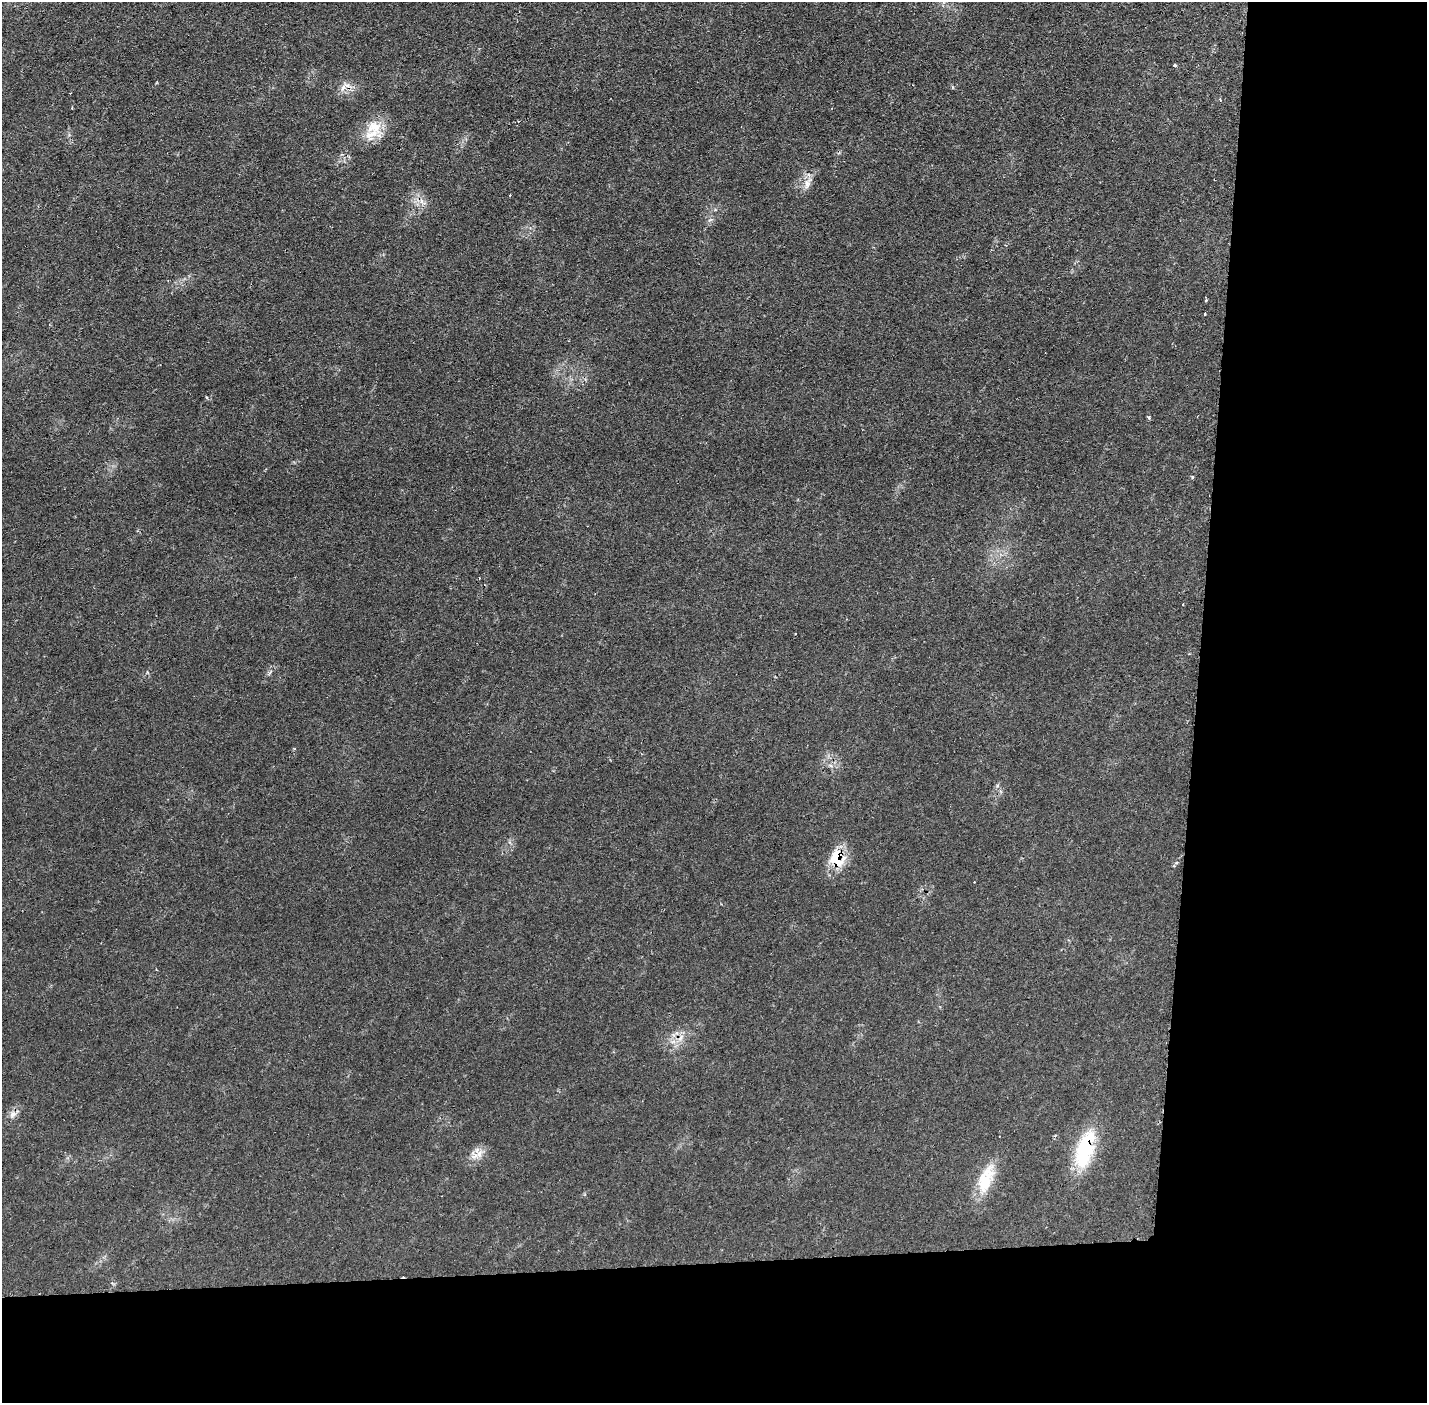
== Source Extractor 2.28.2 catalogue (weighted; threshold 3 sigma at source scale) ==
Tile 9 of 3 x 3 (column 3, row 3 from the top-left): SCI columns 2851-4275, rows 51-1451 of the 4275 x 4309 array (HDU 1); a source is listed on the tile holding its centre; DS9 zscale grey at full resolution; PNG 1429 x 1405 px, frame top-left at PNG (2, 2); no overlay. Shown black and unused: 24% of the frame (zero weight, under 2 of 3 exposures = <1% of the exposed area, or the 3 px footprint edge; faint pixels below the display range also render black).
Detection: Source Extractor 2.28.2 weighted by HDU 2 'WHT'; one run over the whole footprint, this tile lists its part. Background 0.0702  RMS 0.0062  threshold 0.0277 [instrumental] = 3 sigma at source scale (4.5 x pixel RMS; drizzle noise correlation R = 1.50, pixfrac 1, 0.05/0.05 arcsec/px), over >= 5 px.
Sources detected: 24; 3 cosmic-ray / hot-pixel residue — not listed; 1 inside a brighter listed object's ellipse — not listed separately; the other 20 listed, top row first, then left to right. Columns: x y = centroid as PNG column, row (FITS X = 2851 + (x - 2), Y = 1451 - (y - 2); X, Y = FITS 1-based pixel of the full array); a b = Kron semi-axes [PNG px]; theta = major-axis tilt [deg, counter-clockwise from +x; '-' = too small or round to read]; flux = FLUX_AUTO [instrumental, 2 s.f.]
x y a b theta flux
1175 65 4 3 - 1.5
347 85 10 6 -10 3.6
72 108 3 3 - 0.73
374 127 25 20 -33 14
1214 180 2 2 - 0.39
807 183 18 9 68 5.4
422 202 13 4 -28 2.8
1206 300 3 3 - 1.2
1205 314 3 2 - 0.94
1149 417 5 4 - 0.84
1192 477 4 4 - 0.73
1183 604 3 2 - 0.91
830 765 6 4 -19 1.3
837 859 24 19 -69 18
681 1038 13 4 65 3.1
12 1114 10 8 62 3.4
999 1136 2 2 - 0.51
1085 1150 46 19 73 41
479 1154 16 8 65 5.5
986 1179 38 17 70 22
Overlapping masked pixels (flux is a lower limit): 3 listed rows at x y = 347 85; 837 859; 1085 1150